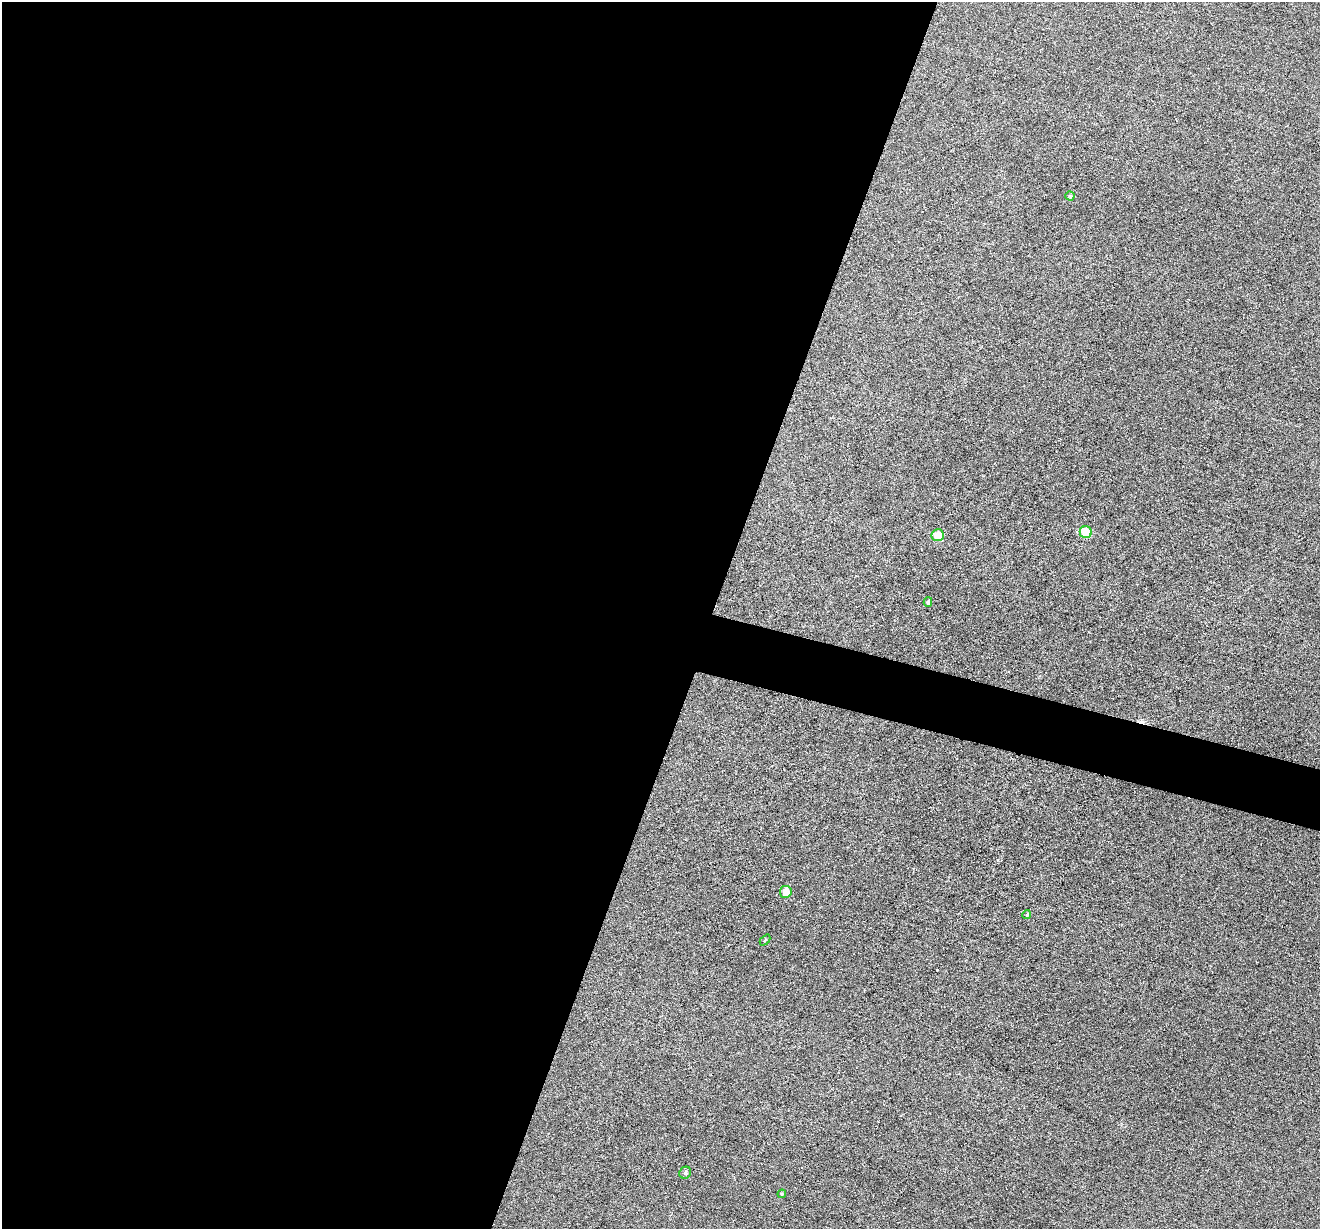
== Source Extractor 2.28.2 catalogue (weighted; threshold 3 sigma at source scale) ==
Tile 5 of 4 x 4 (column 1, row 2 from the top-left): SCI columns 1-1318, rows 2583-3809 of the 5274 x 5294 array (HDU 1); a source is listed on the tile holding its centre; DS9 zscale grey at full resolution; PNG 1322 x 1231 px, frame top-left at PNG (2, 2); each listed source drawn as its Kron ellipse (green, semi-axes under 4 px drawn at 4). Shown black and unused: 56% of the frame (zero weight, under 3 of 6 exposures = <1% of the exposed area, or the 3 px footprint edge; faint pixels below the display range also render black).
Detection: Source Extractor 2.28.2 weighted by HDU 2 'WHT'; one run over the whole footprint, this tile lists its part. Background 0.0399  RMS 0.0054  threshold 0.0222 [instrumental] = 3 sigma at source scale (4.09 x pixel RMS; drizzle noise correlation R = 1.36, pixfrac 0.8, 0.05/0.05 arcsec/px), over >= 5 px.
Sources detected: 10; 1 cosmic-ray / hot-pixel residue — neither listed nor drawn; the other 9 listed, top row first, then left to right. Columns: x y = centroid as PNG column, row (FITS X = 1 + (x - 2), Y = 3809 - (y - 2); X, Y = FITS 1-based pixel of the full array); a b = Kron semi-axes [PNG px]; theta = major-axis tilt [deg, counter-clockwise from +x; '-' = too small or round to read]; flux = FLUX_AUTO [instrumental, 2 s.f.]
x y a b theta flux
1070 196 4 4 - 0.73
1086 532 6 6 - 15
938 535 6 6 - 8.9
928 602 5 4 - 0.86
786 892 6 6 - 5
1027 915 5 4 - 0.54
765 940 6 4 46 0.54
685 1173 6 5 - 1.1
782 1194 4 4 - 0.54